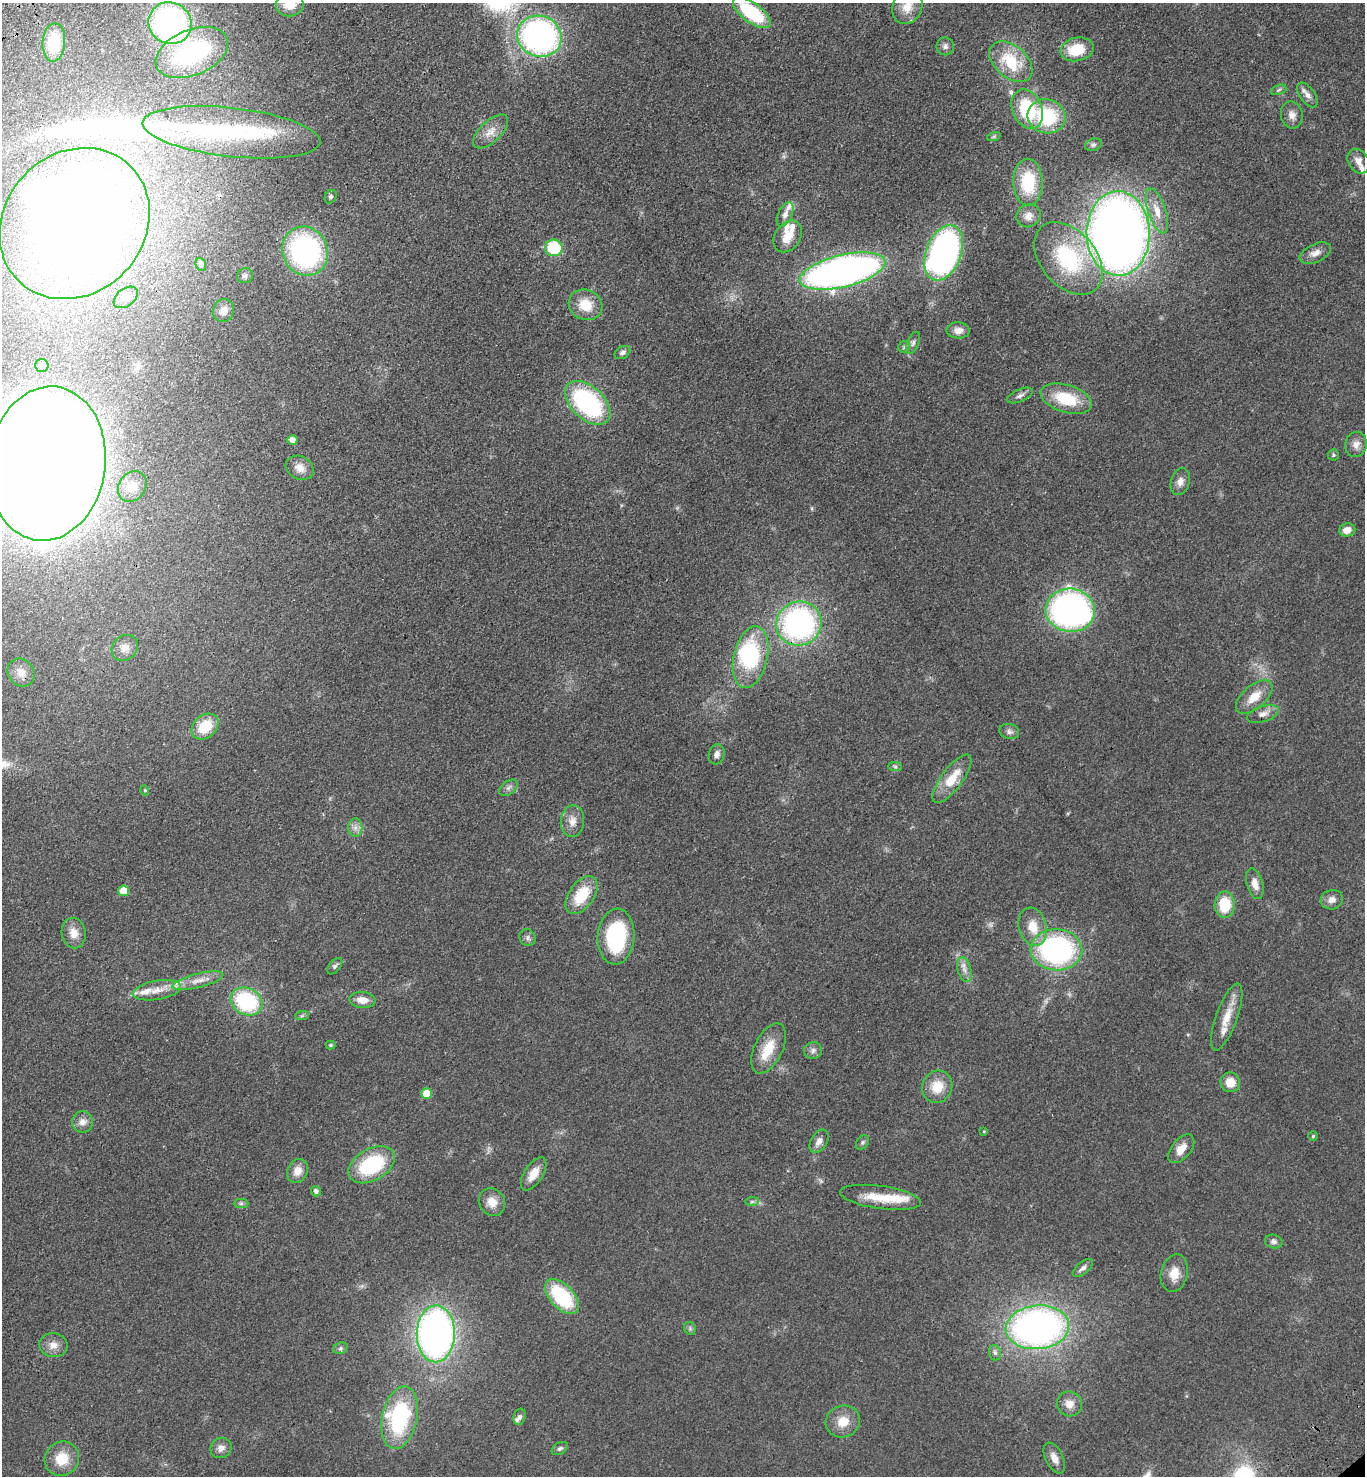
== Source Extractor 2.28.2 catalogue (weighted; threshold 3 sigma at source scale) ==
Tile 11 of 4 x 4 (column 3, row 3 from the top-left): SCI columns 3098-4460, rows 1571-3044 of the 6056 x 6087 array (HDU 1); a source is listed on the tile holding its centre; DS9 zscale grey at full resolution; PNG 1367 x 1478 px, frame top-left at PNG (2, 3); each listed source drawn as its Kron ellipse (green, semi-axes under 4 px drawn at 4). Shown black and unused: <1% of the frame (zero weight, under 3 of 4 exposures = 6% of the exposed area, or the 3 px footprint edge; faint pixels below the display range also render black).
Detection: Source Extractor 2.28.2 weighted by HDU 2 'WHT'; one run over the whole footprint, this tile lists its part. Background 0.072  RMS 0.0064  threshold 0.0287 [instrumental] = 3 sigma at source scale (4.5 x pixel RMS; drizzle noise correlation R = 1.50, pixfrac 1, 0.05/0.05 arcsec/px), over >= 5 px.
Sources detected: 143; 1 too faint to see at this stretch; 4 inside a brighter object's white glare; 1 long thin detection or spike segment (spike, bleed or trail) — neither listed nor drawn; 10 inside a brighter listed object's ellipse — not listed separately; the other 127 listed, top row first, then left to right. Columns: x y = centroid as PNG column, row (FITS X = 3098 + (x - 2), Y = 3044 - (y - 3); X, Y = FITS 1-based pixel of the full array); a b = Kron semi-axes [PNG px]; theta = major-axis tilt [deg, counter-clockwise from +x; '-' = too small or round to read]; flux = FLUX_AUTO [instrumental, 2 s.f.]
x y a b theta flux
290 5 14 11 7 10
907 7 18 14 65 9.9
752 12 22 9 -37 50
170 23 22 20 -30 180
539 36 22 20 -22 210
54 43 19 11 86 22
945 46 9 8 - 2.5
1077 49 17 11 12 20
192 53 38 22 22 89
1011 62 25 16 -41 29
1279 90 8 4 20 1.2
1307 95 14 7 -55 4
1027 109 20 14 -67 38
1292 115 14 11 -80 4.7
1046 116 19 17 -14 42
231 132 89 24 -6 77
491 132 22 10 43 7.2
994 136 7 4 19 1
1093 145 8 6 20 1.6
1358 161 13 10 -58 5.2
1028 182 23 14 -88 31
331 197 7 5 59 1.4
1157 211 23 9 -71 8.7
785 214 13 7 65 3.8
1028 216 12 11 - 5.6
75 224 80 70 46 900
1118 233 42 31 -89 700
788 236 17 12 55 9.7
554 248 9 8 - 32
305 251 25 22 -64 120
944 253 29 17 69 190
1315 253 16 9 24 4.8
1068 258 41 27 -49 64
201 264 7 5 -68 2
842 271 44 16 14 350
245 276 8 7 - 1.9
126 297 13 8 37 3.7
586 305 17 15 -25 15
223 311 12 10 71 4.8
958 330 11 8 -2 4.6
913 343 12 5 67 2.3
904 347 6 5 - 1.2
622 353 8 6 31 2.1
42 365 7 6 - 2.1
1020 395 13 6 24 2.7
1066 399 26 13 -17 28
588 403 27 16 -42 93
292 440 5 4 - 5.2
1356 444 12 11 - 4.8
1333 455 5 5 - 1
47 464 77 58 82 2200
300 468 15 11 -28 6.3
1180 482 14 9 73 4.4
132 486 16 13 54 6.7
1347 530 8 6 12 5.8
1070 610 25 21 -7 220
799 624 23 22 - 140
125 648 14 12 44 5.8
751 657 31 17 77 51
21 672 15 12 -50 6.3
1254 697 22 11 41 11
1263 714 17 7 17 4.5
205 726 15 11 41 19
1009 732 10 7 -16 2.6
717 754 10 7 77 3
895 766 7 4 -1 1.2
952 779 29 10 53 16
508 788 10 6 38 2.4
145 790 5 4 - 0.79
572 821 16 11 85 6.3
355 828 9 7 -90 3.1
1255 884 16 8 -74 5.9
124 891 5 5 - 14
581 895 21 12 55 22
1332 900 11 9 15 4.1
1225 905 13 10 87 20
1033 927 19 14 -74 13
74 933 15 12 -79 7.2
616 937 28 18 86 60
528 938 9 7 -52 2.1
1056 950 26 20 -2 130
335 966 10 5 50 1.6
964 970 12 6 -75 3.5
198 981 26 7 14 7.1
157 990 24 9 10 8.9
362 1000 13 8 -4 6.5
247 1001 16 13 -27 58
302 1016 7 4 3 1.1
1227 1017 35 10 70 12
330 1045 5 4 - 1.1
769 1048 27 14 64 16
813 1050 9 8 - 2.6
1230 1082 10 10 - 9.1
937 1087 16 15 - 13
427 1093 5 5 - 16
82 1122 11 10 - 4.3
984 1131 3 3 - 0.57
1313 1136 5 5 - 0.87
819 1141 12 8 58 4.3
862 1142 8 5 56 1.3
1181 1149 17 9 51 7.2
372 1165 25 16 29 49
297 1171 12 10 60 7
534 1174 19 9 57 9
316 1191 5 5 - 2.3
880 1197 41 11 -8 19
492 1202 14 12 -55 7.9
752 1202 7 4 1 1.2
241 1203 7 4 0 1.4
1274 1242 9 7 -14 2.4
1083 1268 12 6 40 2.6
1174 1273 19 13 77 9.3
562 1297 21 12 -47 46
1037 1327 32 22 6 290
690 1328 6 6 - 1.3
436 1334 28 19 89 320
53 1345 14 12 -6 5.9
340 1348 7 5 22 1.5
995 1353 8 6 -74 1.8
1069 1404 13 12 - 6
519 1417 8 6 72 2.1
400 1418 32 17 78 71
843 1421 17 15 21 11
221 1448 11 9 39 3.9
560 1448 9 5 31 1.6
1054 1458 16 8 -63 5.5
62 1459 18 16 44 15
Overlapping masked pixels (flux is a lower limit): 1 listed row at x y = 752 12
Isophote crosses this tile's border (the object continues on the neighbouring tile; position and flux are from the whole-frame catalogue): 4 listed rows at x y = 290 5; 907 7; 752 12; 47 464